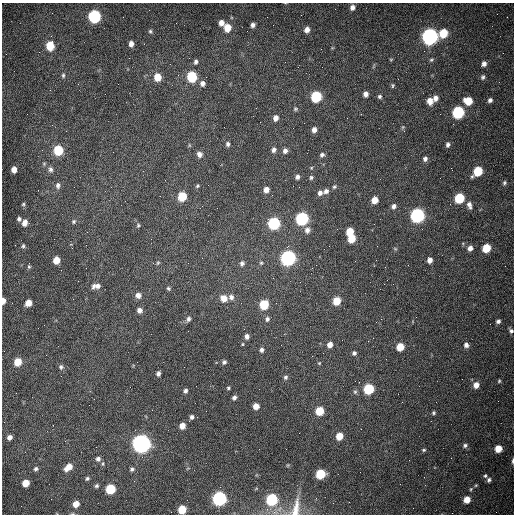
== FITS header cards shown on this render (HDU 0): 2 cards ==
NAXIS1  =                  512 /fastest changing axis
NAXIS2  =                  512 /next to fastest changing axis

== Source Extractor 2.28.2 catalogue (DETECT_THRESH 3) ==
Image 512 x 512 px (HDU 0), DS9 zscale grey, 1 PNG px = 1 image px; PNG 516 x 516 px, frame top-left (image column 1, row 512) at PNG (2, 3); no overlay
Background 1530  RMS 23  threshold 70.3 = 3 sigma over >= 5 px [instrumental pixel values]
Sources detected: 156; all 156 listed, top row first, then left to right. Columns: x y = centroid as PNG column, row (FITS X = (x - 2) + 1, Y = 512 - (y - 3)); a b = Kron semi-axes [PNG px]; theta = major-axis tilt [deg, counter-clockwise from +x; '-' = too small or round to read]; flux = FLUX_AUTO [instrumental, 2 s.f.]
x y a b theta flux
352 7 6 5 - 6.6e+03
94 16 7 6 - 2.2e+05
221 23 6 5 - 9.6e+03
253 25 4 4 - 5.1e+03
227 27 7 6 - 2.4e+04
307 30 6 5 - 9.0e+03
150 31 6 5 - 2.6e+03
443 33 7 6 - 4.8e+04
430 37 7 7 - 7.3e+05
131 44 6 4 -89 8.0e+03
50 46 7 6 - 4.6e+04
391 59 5 3 - 1.4e+03
431 60 7 5 42 2.5e+03
196 62 6 4 83 3.7e+03
484 64 6 5 - 6.8e+03
63 75 7 5 90 3.1e+03
157 77 7 6 - 2.6e+04
192 77 7 6 - 9.5e+04
483 77 6 5 - 3.5e+03
202 83 6 6 - 6.5e+03
393 85 6 5 - 2.5e+03
105 94 2 2 - 7.5e+02
366 94 6 5 - 7.7e+03
316 96 7 6 - 1.3e+05
380 96 6 6 - 3.4e+03
435 98 7 6 - 7.4e+03
490 100 5 4 - 4.8e+03
430 101 8 6 -85 1.3e+04
468 101 6 6 - 3.2e+04
295 109 6 5 - 2.5e+03
458 112 7 6 - 2.0e+05
276 118 6 5 - 7.8e+03
403 127 7 6 - 2.6e+03
293 128 2 2 - 6.5e+02
314 130 6 5 - 7.4e+03
228 144 5 4 - 3.8e+03
189 145 6 3 -72 1.6e+03
448 145 6 5 - 4.4e+03
58 150 6 6 - 7.1e+04
274 150 7 5 81 5.4e+03
285 151 6 6 - 6.1e+03
199 154 6 6 - 7.4e+03
322 155 6 5 - 4.1e+03
425 159 6 5 - 5.0e+03
14 169 5 5 - 1.0e+04
50 169 7 6 - 4.9e+03
478 171 7 6 - 6.0e+04
297 177 6 5 - 5.0e+03
311 177 6 5 - 3.0e+03
504 183 7 5 68 3.1e+03
58 185 8 6 81 5.6e+03
197 186 6 4 42 2.2e+03
299 187 2 2 - 9.2e+02
334 187 6 5 - 2.6e+03
266 190 6 5 - 1.1e+04
326 191 8 6 27 6.4e+03
320 193 6 5 - 6.2e+03
182 196 6 6 - 6.1e+04
459 198 6 6 - 8.7e+04
375 200 6 5 - 1.8e+04
23 204 5 4 - 2.2e+03
469 205 10 6 -76 7.7e+03
393 206 6 5 - 5.3e+03
417 215 7 6 - 4.4e+05
19 219 5 5 - 3.8e+03
302 219 7 6 - 2.6e+05
74 221 6 5 - 2.8e+03
25 223 7 6 - 1.0e+04
274 223 6 6 - 2.0e+05
138 225 5 4 - 2.1e+03
307 230 8 7 - 8.3e+03
350 231 6 5 - 2.7e+04
352 239 6 5 - 3.4e+04
23 246 6 4 76 2.6e+03
470 248 7 6 - 8.4e+03
486 248 6 5 - 4.7e+04
395 249 6 4 -2 1.8e+03
288 258 7 6 - 5.4e+05
56 260 6 5 - 2.1e+04
430 260 5 4 - 8.5e+03
158 263 5 4 - 1.9e+03
242 263 6 5 - 4.4e+03
261 263 5 5 - 2.1e+03
29 267 6 4 70 2.2e+03
273 278 2 2 - 7.8e+02
94 286 9 4 66 4.4e+03
98 286 10 7 4 7.1e+03
168 288 5 4 - 2.5e+03
138 295 6 6 - 8.7e+03
231 297 7 6 - 6.0e+03
224 298 7 7 - 1.4e+04
3 301 5 3 - 1.1e+04
336 301 6 5 - 3.2e+04
28 303 6 5 - 1.5e+04
276 303 3 2 - 1.2e+03
264 304 6 6 - 6.8e+04
139 310 5 5 - 6.7e+03
188 319 7 5 74 4.0e+03
267 319 7 6 - 4.5e+03
381 319 3 3 - 8.6e+02
498 321 5 4 - 4.0e+03
511 331 6 5 - 3.6e+03
247 336 5 4 - 6.2e+03
242 344 5 3 - 1.5e+03
330 345 6 6 - 1.0e+04
466 345 6 6 - 5.7e+03
400 347 6 5 - 3.1e+04
262 350 6 5 - 4.6e+03
354 353 6 6 - 3.8e+03
18 362 6 5 - 2.9e+04
224 362 5 5 - 3.5e+03
319 363 4 4 - 1.6e+03
61 367 6 6 - 3.8e+03
158 374 5 4 - 4.9e+03
285 377 6 5 - 3.6e+03
499 381 5 4 - 1.9e+03
476 385 7 6 - 1.2e+04
228 388 4 4 - 2.1e+03
369 389 6 6 - 1.0e+05
185 391 5 4 - 3.8e+03
355 392 6 6 - 2.9e+03
234 397 5 4 - 4.4e+03
256 406 5 5 - 1.4e+04
320 411 6 6 - 4.4e+04
433 413 4 4 - 2.5e+03
192 417 5 4 - 4.1e+03
189 421 2 2 - 1.4e+03
182 426 5 5 - 1.2e+04
339 436 6 5 - 2.4e+04
9 437 5 5 - 6.8e+03
141 444 7 7 - 1.2e+06
465 445 6 5 - 3.9e+03
498 449 6 5 - 2.4e+04
424 450 5 4 - 2.2e+03
98 459 7 6 - 5.8e+03
513 461 6 3 89 3.0e+03
68 467 10 6 40 1.5e+04
36 469 6 5 - 3.4e+03
132 469 5 5 - 3.4e+03
320 474 6 6 - 6.1e+04
485 476 6 5 - 2.8e+03
87 478 4 4 - 2.7e+03
489 480 6 5 - 4.2e+03
26 483 6 5 - 2.1e+04
400 484 2 2 - 6.3e+02
476 485 5 4 - 1.7e+03
96 486 5 5 - 3.0e+03
110 489 6 6 - 7.6e+04
471 489 6 5 - 2.3e+03
316 498 2 2 - 3.9e+03
219 499 7 6 - 4.1e+05
272 499 6 6 - 1.5e+05
467 500 6 5 - 2.1e+04
76 504 5 5 - 1.5e+04
296 508 26 10 77 2.2e+04
182 509 6 5 - 4.2e+04
At the frame edge (FLAGS 8, measured only in part): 5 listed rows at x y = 3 301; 511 331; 513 461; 296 508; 182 509